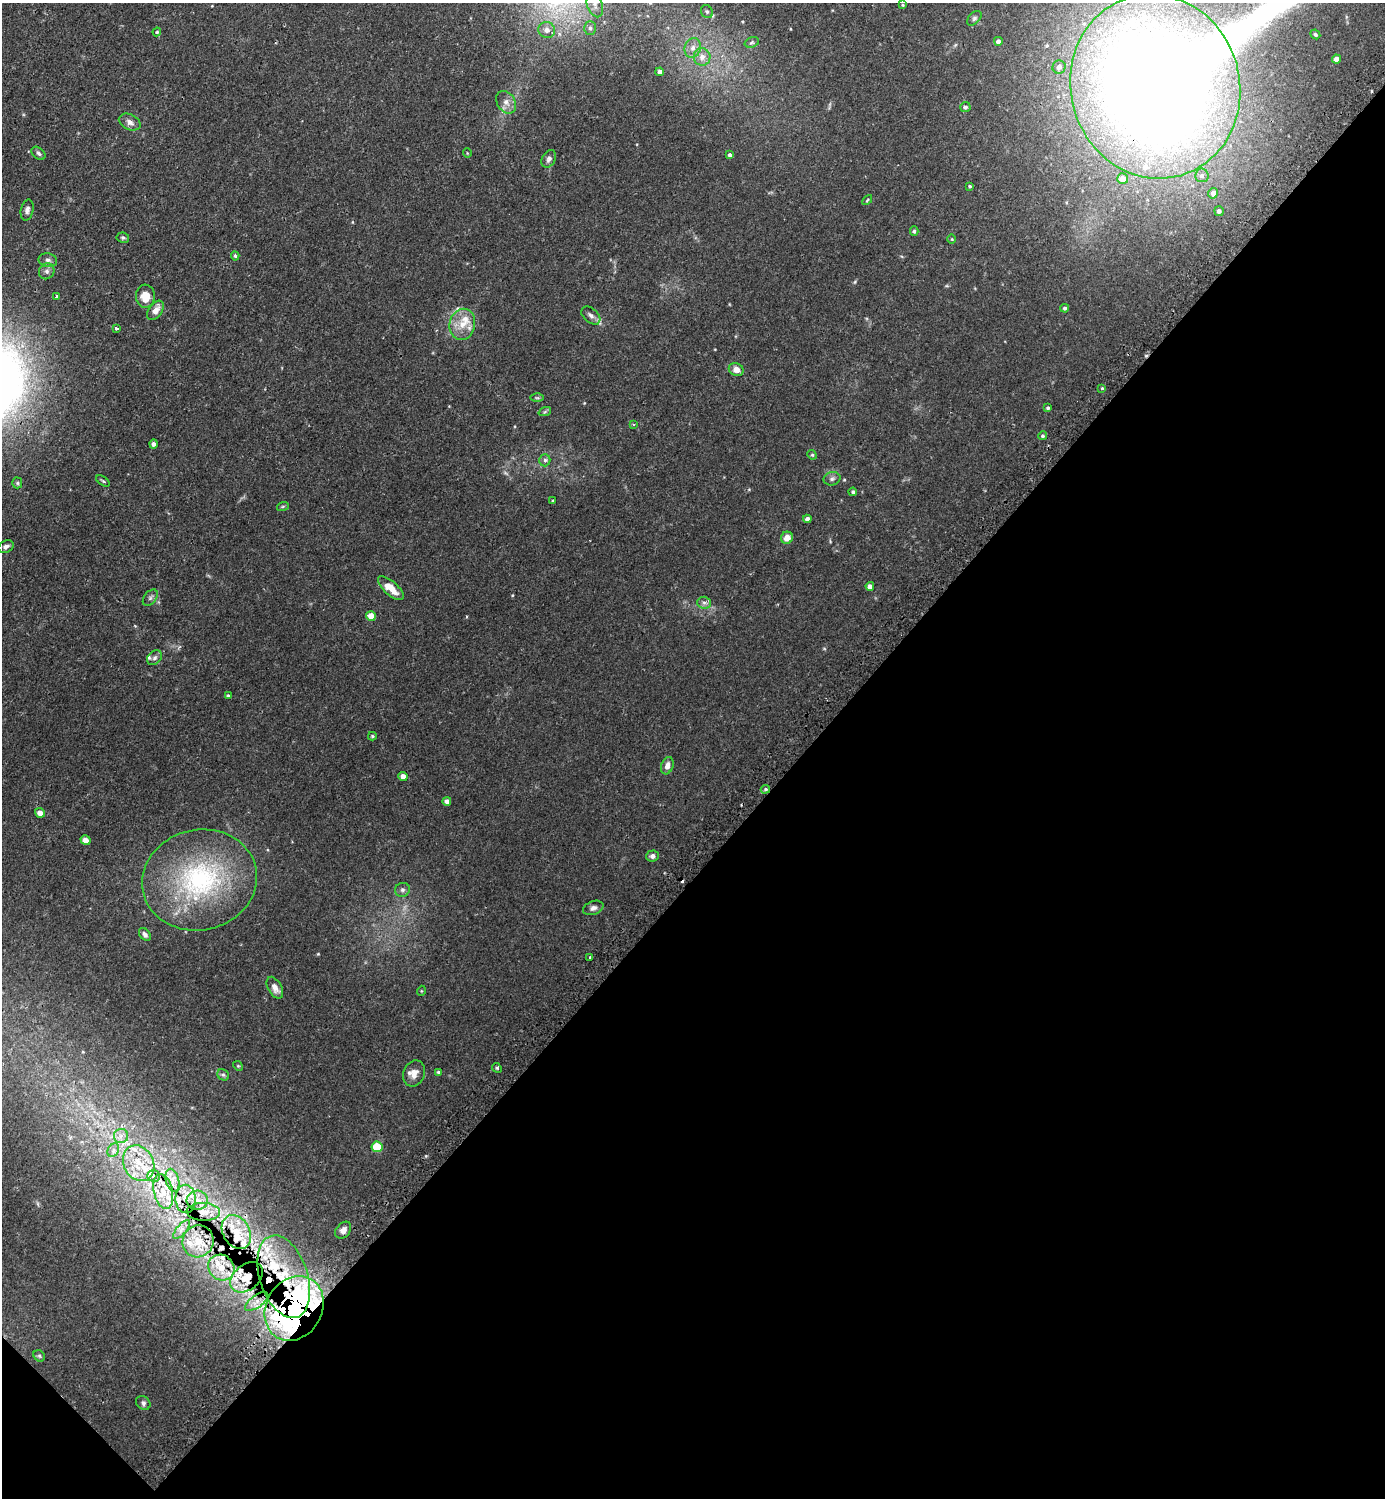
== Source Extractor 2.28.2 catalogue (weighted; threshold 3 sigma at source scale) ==
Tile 15 of 4 x 4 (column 3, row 4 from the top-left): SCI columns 2942-4324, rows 19-1514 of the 6036 x 6033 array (HDU 1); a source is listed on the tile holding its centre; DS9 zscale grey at full resolution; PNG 1387 x 1500 px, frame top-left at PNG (2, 3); each listed source drawn as its Kron ellipse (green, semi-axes under 4 px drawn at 4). Shown black and unused: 43% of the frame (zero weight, under 2 of 3 exposures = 3% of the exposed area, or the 3 px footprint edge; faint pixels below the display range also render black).
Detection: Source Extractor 2.28.2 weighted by HDU 2 'WHT'; one run over the whole footprint, this tile lists its part. Background 0.0442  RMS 0.0047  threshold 0.021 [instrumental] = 3 sigma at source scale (4.5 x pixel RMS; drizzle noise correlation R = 1.50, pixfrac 1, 0.05/0.05 arcsec/px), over >= 5 px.
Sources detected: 136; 1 inside a brighter object's white glare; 4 cosmic-ray / hot-pixel residue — neither listed nor drawn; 21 inside a brighter listed object's ellipse — not listed separately; the other 110 listed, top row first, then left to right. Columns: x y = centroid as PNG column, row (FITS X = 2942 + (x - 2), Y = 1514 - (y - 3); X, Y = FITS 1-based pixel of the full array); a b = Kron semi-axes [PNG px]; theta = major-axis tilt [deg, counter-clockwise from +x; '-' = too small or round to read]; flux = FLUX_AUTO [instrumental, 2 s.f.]
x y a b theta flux
595 5 13 7 -71 3
903 5 4 4 - 0.4
707 12 7 5 -57 1
974 18 9 5 45 0.95
590 28 7 5 -88 1.2
547 30 8 8 - 2.5
157 32 4 3 - 0.5
1315 34 5 4 - 0.68
998 41 4 4 - 1.9
752 42 7 5 18 0.81
693 48 10 8 75 2.9
702 57 9 8 - 3.4
1336 59 4 4 - 3
1059 67 6 6 - 1.4
660 72 4 4 - 2.7
1155 86 92 84 -74 940
506 102 12 9 -57 3
965 107 5 5 - 1.1
130 122 11 7 -26 2.3
39 153 8 5 -40 1.1
467 153 5 3 - 0.34
730 155 4 3 - 0.98
549 159 9 6 60 1.5
1202 175 7 6 - 1.2
1123 179 5 5 - 3.9
970 186 4 3 - 0.59
1213 193 5 5 - 2.8
867 200 6 3 46 0.47
27 210 10 6 78 1.6
1219 211 5 4 - 1.3
914 231 4 3 - 0.75
123 238 6 5 - 0.84
952 239 5 3 - 0.37
235 256 4 4 - 0.68
48 260 9 6 -11 1.6
47 271 8 7 - 1.6
57 296 4 3 - 0.86
145 296 11 9 -86 5.9
1065 308 4 4 - 0.74
155 310 11 6 54 3.6
591 316 11 7 -42 1.9
462 324 16 12 77 7
116 328 3 3 - 0.89
736 370 7 6 - 3.3
1102 388 3 3 - 0.54
537 398 6 4 -1 0.65
1048 408 4 4 - 0.77
545 411 7 4 21 0.65
633 424 3 3 - 0.68
1042 436 4 4 - 0.69
153 444 4 4 - 1.3
812 455 5 4 - 0.59
545 460 6 5 - 1.3
832 479 8 6 12 1.4
103 481 7 3 -35 0.66
17 483 5 5 - 0.62
853 492 4 4 - 0.85
553 501 4 3 - 0.46
283 506 6 4 19 0.53
807 519 4 4 - 1.9
787 538 6 6 - 4.2
6 547 8 6 26 1.5
870 586 4 4 - 2.9
391 588 16 6 -42 6.1
150 598 9 6 52 1.2
704 603 6 6 - 1.5
371 616 5 4 - 4.8
155 658 8 6 46 1.3
228 696 4 3 - 0.91
372 736 4 3 - 0.59
667 766 9 6 71 2.5
403 776 4 4 - 2.7
765 789 5 4 - 0.72
447 801 4 4 - 1.9
40 813 5 4 - 3.1
86 840 5 4 - 3.1
653 856 6 5 - 1.5
199 880 58 50 13 77
402 890 7 7 - 1.2
593 908 10 6 19 1.6
145 934 7 5 -51 1.5
590 957 3 3 - 0.85
275 988 12 6 -60 3.1
421 991 5 3 - 0.36
238 1066 5 4 - 0.51
497 1068 5 4 - 0.58
438 1072 4 4 - 0.5
414 1073 13 10 69 3.8
223 1075 6 5 - 0.83
121 1136 7 7 - 2
377 1147 5 5 - 13
113 1150 7 5 60 1.2
139 1163 18 15 -63 10
154 1176 6 5 - 1.2
172 1180 11 6 -75 2.7
163 1192 18 9 -78 6.9
186 1199 14 10 -89 5.6
197 1200 10 9 - 3.8
203 1212 17 9 -3 5.3
182 1229 12 5 50 1.8
343 1230 9 6 50 2.4
236 1232 18 13 -60 10
198 1241 16 15 - 8.5
221 1268 14 12 -39 6.8
247 1277 18 12 39 11
284 1277 43 24 -72 39
257 1301 14 6 36 3.1
294 1308 34 28 59 210
39 1356 6 5 - 0.77
143 1403 7 6 - 1.3
Overlapping masked pixels (flux is a lower limit): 9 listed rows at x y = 1155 86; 139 1163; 163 1192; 186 1199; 203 1212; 236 1232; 247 1277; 284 1277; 294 1308